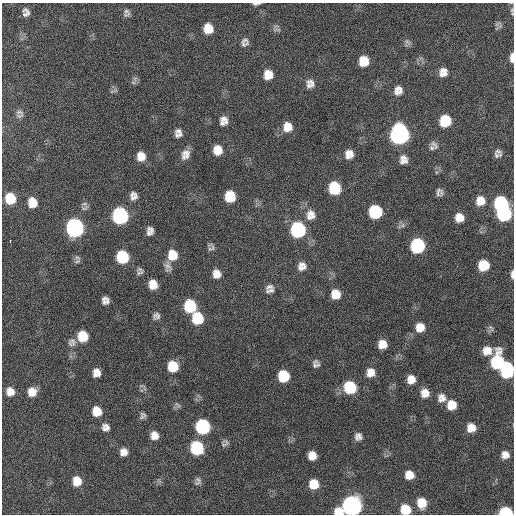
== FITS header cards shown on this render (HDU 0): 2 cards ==
NAXIS1  =                  512 / Axis length
NAXIS2  =                  512 / Axis length

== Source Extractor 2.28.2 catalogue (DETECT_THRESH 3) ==
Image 512 x 512 px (HDU 0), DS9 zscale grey, 1 PNG px = 1 image px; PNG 516 x 516 px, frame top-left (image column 1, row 512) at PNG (2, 3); no overlay
Background 415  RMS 11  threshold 33.6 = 3 sigma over >= 5 px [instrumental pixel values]
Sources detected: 127; all 127 listed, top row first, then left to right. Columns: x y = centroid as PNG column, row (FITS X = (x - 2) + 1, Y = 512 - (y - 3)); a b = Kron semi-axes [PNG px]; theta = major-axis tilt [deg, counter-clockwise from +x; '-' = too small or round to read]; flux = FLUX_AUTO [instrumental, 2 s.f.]
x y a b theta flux
256 4 8 3 2 1800
512 10 8 6 89 1900
26 12 8 7 - 3600
127 13 10 8 82 2800
499 27 16 4 32 2100
208 29 9 8 - 11000
277 30 12 4 0 2000
245 40 12 6 -35 2300
407 42 10 6 -44 2300
243 44 11 8 -2 2500
512 58 11 4 88 4000
364 61 9 9 - 14000
443 72 11 9 67 6100
268 73 11 6 0 5600
268 76 12 6 12 6700
133 82 7 4 -20 1300
311 83 14 9 -43 4700
309 86 8 6 -54 2600
398 90 11 9 61 5700
112 91 12 4 23 1400
19 112 12 7 4 3100
224 120 10 7 -39 4500
445 121 10 9 - 24000
222 123 6 5 - 2000
287 125 12 7 -20 5000
286 129 13 7 1 5800
178 131 9 5 -9 2300
400 133 12 8 -52 230000
178 135 9 6 5 2600
398 137 7 6 - 110000
433 144 10 7 -34 2800
432 148 11 8 89 2800
217 150 9 8 - 9000
350 153 11 8 -38 5800
186 154 12 9 -83 5600
496 155 9 8 - 3100
141 156 9 8 - 7700
348 157 7 6 - 2600
403 158 11 6 -2 3200
403 161 11 7 10 3600
334 188 10 10 - 34000
439 192 7 7 - 3000
230 194 9 6 4 11000
133 196 9 8 - 4200
10 198 10 9 - 22000
230 198 10 6 10 12000
482 200 14 8 -43 6700
32 202 10 9 - 11000
479 203 9 6 -35 3700
501 203 10 9 - 63000
84 204 10 5 1 2000
375 212 10 9 - 50000
504 213 10 9 - 83000
311 215 15 13 80 8100
120 216 10 9 - 140000
459 217 8 8 - 7000
75 228 10 10 - 230000
150 229 10 6 -42 3000
298 230 10 10 - 93000
149 233 10 7 -48 2800
10 241 3 2 - 5100
417 246 10 9 - 73000
211 247 9 8 - 2400
172 255 12 10 -84 13000
122 257 10 9 - 37000
78 261 10 5 48 1900
483 265 9 9 - 19000
168 266 14 9 -73 4400
302 266 11 10 - 5600
140 273 11 7 18 2400
216 274 10 9 - 6200
512 274 10 4 89 2400
153 284 10 9 - 9500
269 287 12 6 17 3300
270 291 13 6 15 3200
336 294 11 10 - 10000
104 298 9 5 20 2300
106 302 9 6 22 2900
190 306 10 9 - 41000
156 316 9 7 21 3100
197 318 11 9 -75 29000
421 326 11 7 -46 6700
491 328 10 7 -84 2100
418 329 9 6 -51 4200
83 336 10 9 - 19000
72 342 11 10 - 4000
382 344 9 8 - 8600
487 351 10 9 - 7900
497 362 13 9 83 57000
316 364 9 9 - 3200
173 366 10 9 - 19000
507 370 12 9 86 60000
370 372 11 10 - 7100
96 373 8 7 - 5800
283 376 9 9 - 27000
411 379 9 9 - 7300
350 387 10 10 - 41000
144 389 8 4 -80 1400
10 392 9 8 - 6500
32 392 9 8 - 8300
425 393 10 10 - 6800
441 398 11 11 - 5600
451 403 11 8 -3 7100
177 405 11 5 -42 1700
452 406 11 6 8 6800
97 411 10 9 - 11000
143 416 9 8 - 2600
202 426 10 9 - 82000
105 427 10 9 - 4300
471 428 9 9 - 8100
154 435 9 8 - 6400
358 436 8 8 - 3700
226 443 12 6 -58 2300
197 448 10 9 - 61000
123 452 9 8 - 5000
505 455 9 9 - 5300
312 456 8 7 - 7700
410 474 10 6 -42 6600
408 477 6 5 - 3000
198 480 11 7 -42 2500
77 481 9 8 - 10000
314 484 9 8 - 12000
422 503 10 9 - 12000
352 506 10 10 - 340000
405 509 9 9 - 17000
338 512 9 7 -6 9000
506 512 9 6 -5 42000
At the frame edge (FLAGS 8, measured only in part): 7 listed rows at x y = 256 4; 512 10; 512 58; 512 274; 405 509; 338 512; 506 512